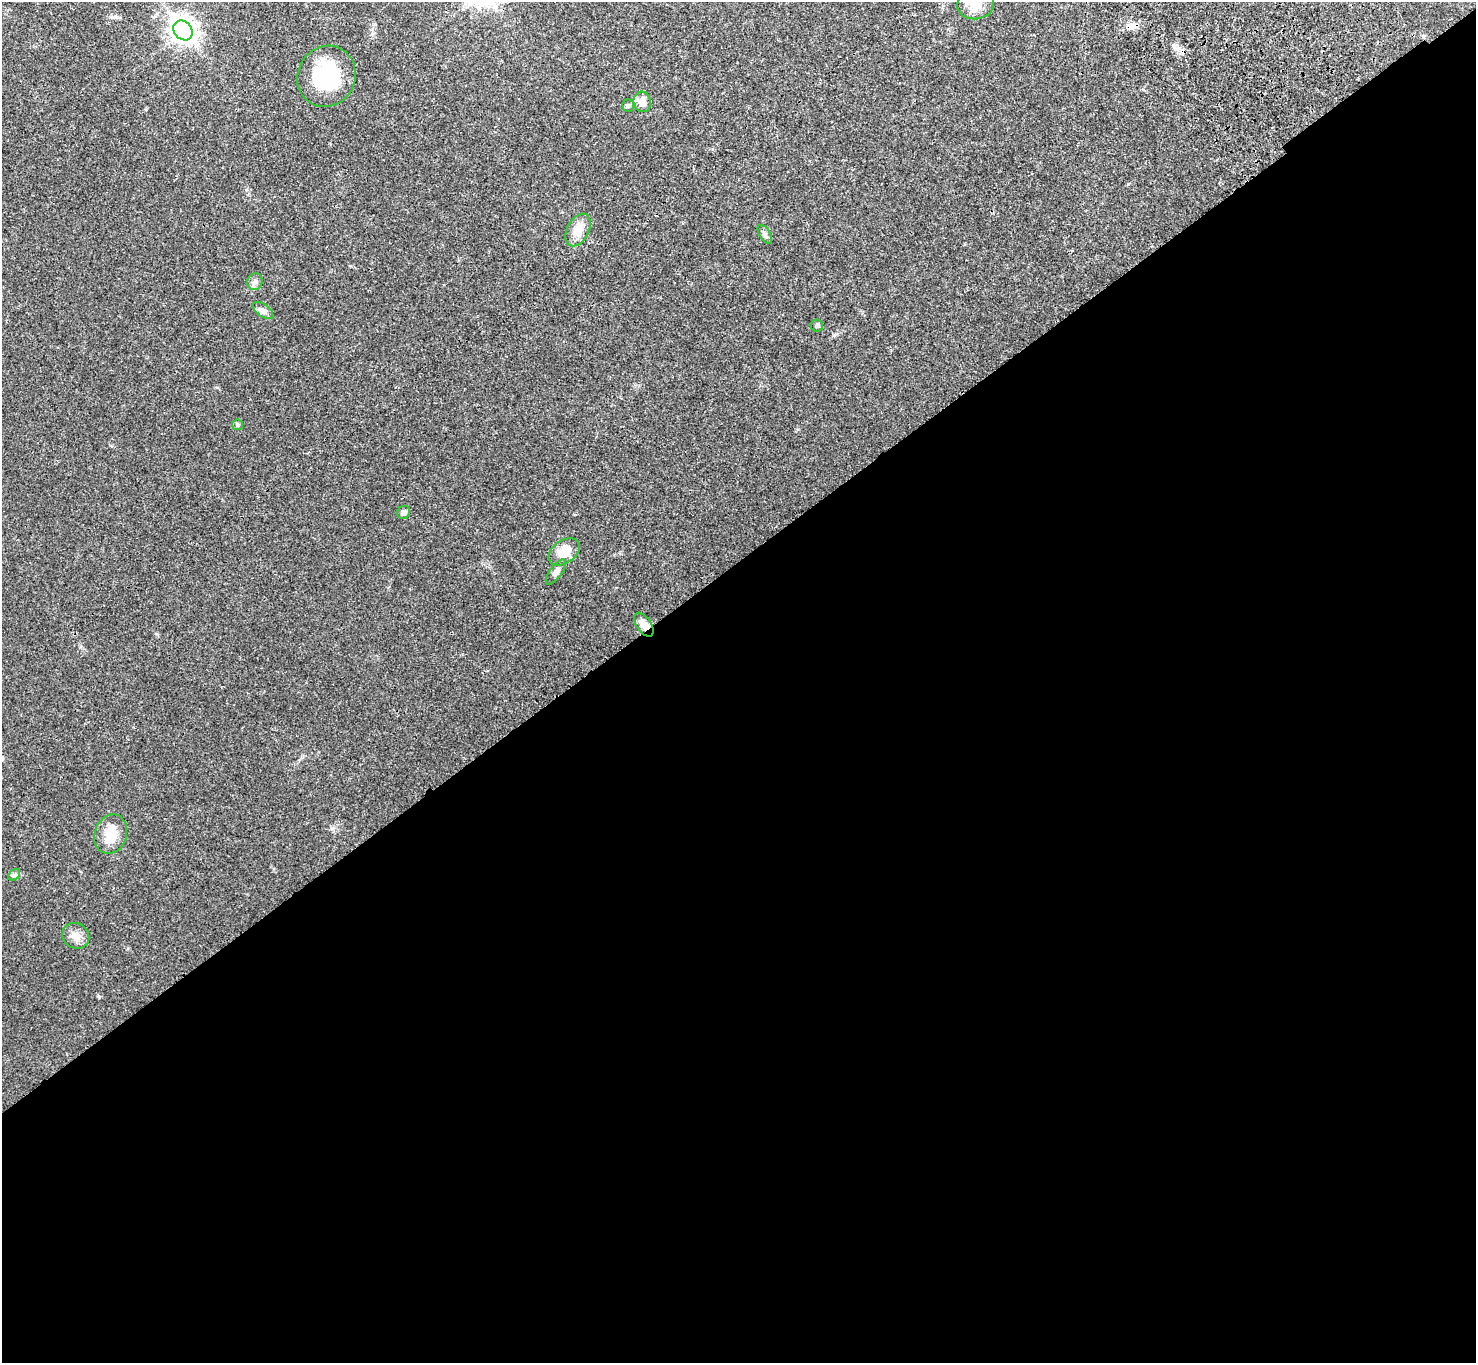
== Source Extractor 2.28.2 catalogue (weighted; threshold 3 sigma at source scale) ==
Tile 15 of 4 x 4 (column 3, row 4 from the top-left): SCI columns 3046-4519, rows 243-1603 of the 6094 x 6064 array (HDU 1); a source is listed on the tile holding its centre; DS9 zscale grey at full resolution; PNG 1478 x 1365 px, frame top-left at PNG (2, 2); each listed source drawn as its Kron ellipse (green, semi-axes under 4 px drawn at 4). Shown black and unused: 59% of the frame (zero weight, under 3 of 4 exposures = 6% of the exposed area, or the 3 px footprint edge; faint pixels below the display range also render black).
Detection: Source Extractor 2.28.2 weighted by HDU 2 'WHT'; one run over the whole footprint, this tile lists its part. Background 0.0342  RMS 0.0039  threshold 0.0175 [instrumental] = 3 sigma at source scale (4.5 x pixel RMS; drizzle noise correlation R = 1.50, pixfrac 1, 0.05/0.05 arcsec/px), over >= 5 px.
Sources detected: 22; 1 inside a brighter object's white glare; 2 cosmic-ray / hot-pixel residue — neither listed nor drawn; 1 inside a brighter listed object's ellipse — not listed separately; the other 18 listed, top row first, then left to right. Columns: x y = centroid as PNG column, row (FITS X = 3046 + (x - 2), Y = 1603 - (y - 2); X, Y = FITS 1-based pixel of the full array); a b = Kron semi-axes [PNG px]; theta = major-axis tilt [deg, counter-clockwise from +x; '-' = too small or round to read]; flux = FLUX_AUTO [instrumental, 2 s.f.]
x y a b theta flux
976 4 18 15 10 6.1
183 30 11 8 -50 300
326 76 31 28 60 26
642 102 10 8 -75 3.5
628 106 6 5 - 0.7
578 230 17 11 61 4.7
765 234 10 5 -59 1
255 282 8 7 - 1.4
263 310 12 6 -37 1.5
817 326 6 6 - 0.86
237 425 5 5 - 0.74
403 512 7 6 - 1.6
564 552 17 11 35 6.6
556 572 15 6 53 1.7
644 625 13 7 -55 3
111 834 20 16 71 7
14 875 6 5 - 0.74
76 936 14 12 -32 3.4
Overlapping masked pixels (flux is a lower limit): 1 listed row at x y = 644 625
Isophote crosses this tile's border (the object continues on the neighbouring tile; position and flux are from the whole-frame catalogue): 1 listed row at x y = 976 4
Unlisted compact peaks at least as high as the median listed source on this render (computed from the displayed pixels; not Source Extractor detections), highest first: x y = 99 997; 834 335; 1128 184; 156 634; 798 429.